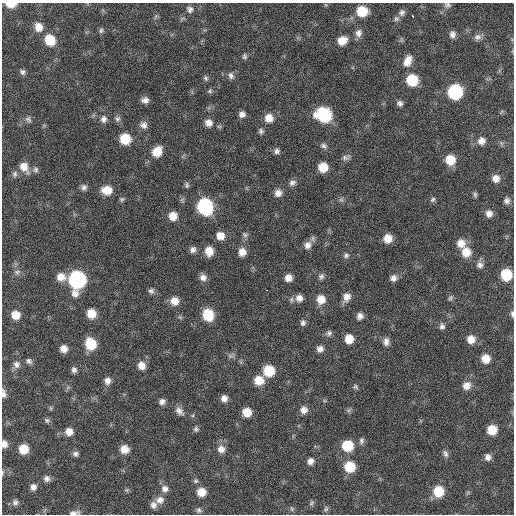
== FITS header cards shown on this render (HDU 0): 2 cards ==
NAXIS1  =                  512 / Axis length
NAXIS2  =                  512 / Axis length

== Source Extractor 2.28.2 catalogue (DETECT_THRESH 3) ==
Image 512 x 512 px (HDU 0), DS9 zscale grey, 1 PNG px = 1 image px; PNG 516 x 516 px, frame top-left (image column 1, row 512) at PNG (2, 3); no overlay
Background 57.9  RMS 8.4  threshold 25.3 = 3 sigma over >= 5 px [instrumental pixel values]
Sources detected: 150; all 150 listed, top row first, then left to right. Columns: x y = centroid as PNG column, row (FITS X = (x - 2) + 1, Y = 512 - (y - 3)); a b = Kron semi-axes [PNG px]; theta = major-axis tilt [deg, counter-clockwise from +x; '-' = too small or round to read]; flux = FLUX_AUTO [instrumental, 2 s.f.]
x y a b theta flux
11 4 8 4 -1 7300
447 5 9 7 13 1600
190 9 8 7 - 2100
362 11 9 9 - 15000
402 13 9 7 41 2000
156 16 7 4 71 930
412 16 3 3 - 4800
396 19 8 7 - 1400
38 27 10 8 -72 5500
101 30 8 5 88 1200
358 33 10 9 - 3200
452 34 8 7 - 2600
478 37 10 8 18 2500
50 40 10 9 - 14000
342 41 10 8 29 6900
244 56 8 6 -81 1200
407 61 14 8 66 5800
22 72 7 6 - 1600
231 76 9 7 -71 1900
206 78 7 5 -53 1200
412 80 9 8 - 21000
210 91 7 6 - 1000
455 92 9 9 - 61000
145 100 8 6 3 2800
400 103 7 6 - 1800
242 114 7 6 - 2600
324 115 12 10 -20 41000
269 118 9 9 - 6000
28 119 9 7 -43 1700
104 119 9 8 - 2500
118 119 9 6 38 1600
208 123 9 8 - 3800
144 125 9 9 - 3000
261 131 7 6 - 1400
125 139 8 8 - 16000
482 141 9 9 - 3900
501 143 7 4 -72 920
323 146 9 6 -25 1700
277 151 7 6 - 1800
157 152 10 9 - 10000
345 157 11 7 11 2000
450 160 9 9 - 11000
24 167 13 10 -59 6300
323 167 8 7 - 10000
35 170 8 8 - 1800
15 174 8 7 - 1800
496 178 9 8 - 4100
292 183 9 7 30 2200
187 185 8 5 -83 1200
84 187 8 7 - 1900
107 190 11 9 -5 8500
278 193 8 8 - 3700
475 195 8 5 -90 1100
122 199 7 6 - 1000
433 199 7 5 46 1200
341 200 7 4 -19 1100
507 201 8 7 - 2000
205 207 10 9 - 79000
489 213 8 8 - 3000
173 216 9 8 - 6500
245 235 8 6 -44 1400
220 236 9 8 - 5100
388 238 8 8 - 6300
461 243 10 9 - 5400
308 245 11 9 63 3900
193 250 8 7 - 2300
209 251 9 8 - 7300
242 252 9 8 - 4800
466 252 10 9 - 8700
346 255 7 7 - 1400
480 265 9 8 - 2400
17 272 9 7 17 1900
506 275 8 8 - 21000
61 277 10 9 - 5900
203 277 8 8 - 3100
321 277 8 6 56 1600
288 278 7 7 - 4100
393 278 8 7 - 2700
77 280 12 9 85 130000
267 290 3 2 - 2600
151 291 8 7 - 1700
346 297 11 8 62 4700
299 298 10 9 - 3700
450 298 7 5 47 1100
321 299 10 9 - 6700
175 301 9 9 - 5900
91 314 9 8 - 8900
512 314 8 4 -86 1300
15 315 8 7 - 7300
208 315 10 9 - 18000
360 316 8 7 - 2700
303 323 8 7 - 1700
442 326 8 7 - 1900
329 333 8 7 - 1700
349 339 8 8 - 7700
471 339 9 9 - 5400
386 341 11 7 -90 2800
91 344 9 8 - 19000
64 349 7 7 - 4200
320 349 8 8 - 2800
230 356 8 5 -15 1500
485 359 8 8 - 7300
29 361 8 6 -49 1600
16 364 9 9 - 2800
142 366 9 8 - 5300
74 370 8 7 - 1900
269 371 9 9 - 17000
259 380 9 9 - 8900
107 381 9 8 - 3000
466 386 10 8 42 4700
355 387 7 6 - 1100
4 393 11 5 -80 2200
224 398 7 7 - 3100
162 402 7 6 - 2300
51 408 6 4 -89 740
304 410 8 8 - 3700
179 411 13 8 -45 3100
247 412 8 7 - 8300
193 415 5 3 - 650
47 420 8 6 -26 1300
196 429 7 5 82 1200
492 430 8 8 - 10000
69 432 8 8 - 4800
361 441 9 6 -90 1600
4 444 8 6 -79 3400
347 446 9 9 - 18000
24 449 8 7 - 11000
124 449 8 8 - 6100
221 449 10 9 - 3900
76 454 7 6 - 1700
445 454 10 6 -68 1800
488 457 7 6 - 2600
311 461 7 7 - 2900
350 467 9 9 - 15000
2 472 7 3 81 650
47 479 8 7 - 2300
196 481 7 5 21 1000
33 487 7 7 - 2600
165 489 10 9 - 3100
126 490 6 6 - 910
438 491 9 8 - 15000
201 492 9 8 - 7000
160 500 11 10 - 4000
15 502 9 8 - 2000
311 503 8 5 29 1100
153 505 9 8 - 2800
292 509 6 3 -72 770
326 509 8 6 53 1100
199 510 7 7 - 1400
74 513 14 5 9 2300
At the frame edge (FLAGS 8, measured only in part): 7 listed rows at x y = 11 4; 447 5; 512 314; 4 393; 4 444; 2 472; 74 513